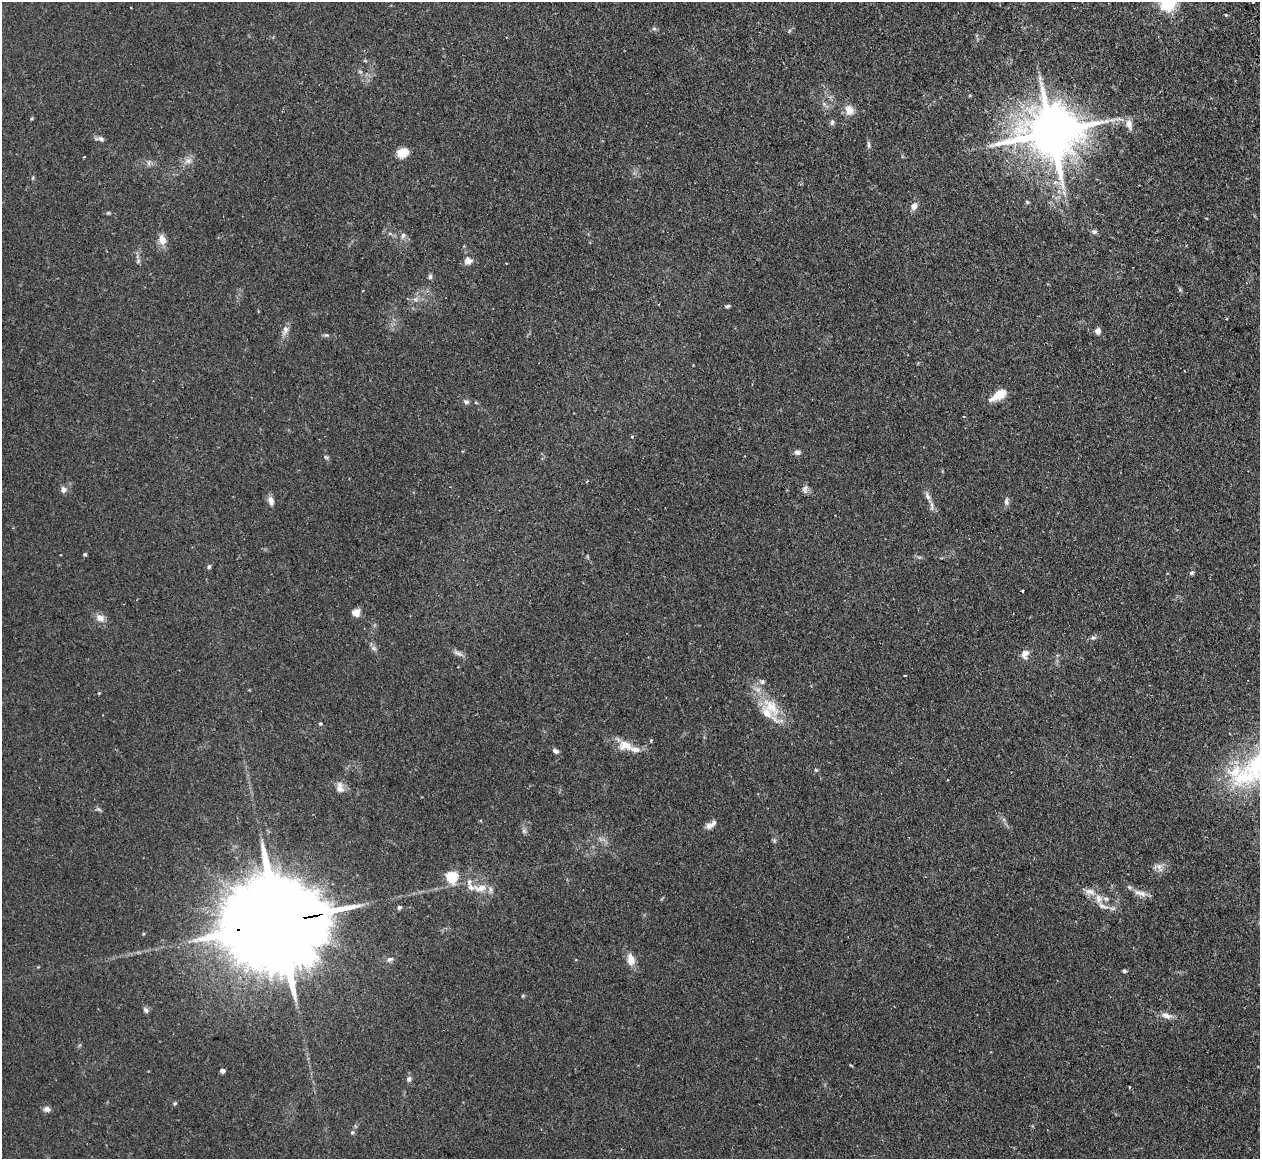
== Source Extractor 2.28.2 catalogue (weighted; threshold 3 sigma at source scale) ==
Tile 10 of 4 x 4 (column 2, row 3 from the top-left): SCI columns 1293-2550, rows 1320-2476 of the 5098 x 5072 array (HDU 1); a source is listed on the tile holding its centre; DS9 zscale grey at full resolution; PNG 1262 x 1161 px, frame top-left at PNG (2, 2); no overlay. Shown black and unused: <1% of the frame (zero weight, under 2 of 3 exposures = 4% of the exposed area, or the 3 px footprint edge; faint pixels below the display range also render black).
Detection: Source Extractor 2.28.2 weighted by HDU 2 'WHT'; one run over the whole footprint, this tile lists its part. Background 0.105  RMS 0.0067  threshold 0.0304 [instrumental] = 3 sigma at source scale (4.5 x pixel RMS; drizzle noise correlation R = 1.50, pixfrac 1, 0.05/0.05 arcsec/px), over >= 5 px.
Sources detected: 92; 1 too faint to see at this stretch — not listed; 8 inside a brighter listed object's ellipse — not listed separately; the other 83 listed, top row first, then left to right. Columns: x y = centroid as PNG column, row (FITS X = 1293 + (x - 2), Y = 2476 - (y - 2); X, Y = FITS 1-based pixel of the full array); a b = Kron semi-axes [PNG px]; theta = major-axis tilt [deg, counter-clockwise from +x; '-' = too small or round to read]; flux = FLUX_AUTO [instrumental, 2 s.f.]
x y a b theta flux
1168 2 6 6 - 240
1253 2 3 3 - 1.1
1226 15 4 3 - 0.56
654 28 6 5 - 1.2
824 104 5 5 - 1.4
849 110 14 12 -69 5.8
832 122 8 5 80 1.6
1129 124 14 8 -76 4.9
1051 132 18 14 8 4200
101 139 10 6 -17 2.2
868 145 11 4 -87 1.5
402 153 8 6 17 18
84 157 3 2 - 0.5
188 161 8 7 - 3
1064 192 9 4 -90 2.1
1027 202 6 3 -45 0.86
914 206 9 7 62 3.4
108 213 5 4 - 0.72
1094 232 8 6 -16 1.7
403 235 8 6 67 2
162 240 12 8 -72 6.4
138 261 7 4 46 1.1
468 261 8 7 - 5.2
430 277 7 5 84 1.4
1180 290 6 4 -19 0.85
415 299 7 4 -19 1.4
728 306 6 4 16 1.1
285 330 14 7 74 3.8
1098 331 7 6 - 3.3
998 395 19 9 33 11
466 402 7 6 - 1.8
632 437 4 3 - 0.69
797 452 8 6 -4 2.3
326 457 7 4 -43 1
587 481 3 3 - 0.6
63 489 7 6 - 3.4
805 489 12 7 83 2.4
927 496 12 7 -65 3.1
271 501 10 6 -77 4
1006 501 10 6 90 2.2
85 554 4 4 - 0.96
209 567 5 5 - 1.2
1191 573 6 5 - 1.2
1022 591 3 2 - 1
356 613 9 8 - 4.2
100 618 12 9 -29 4.6
1093 638 8 6 15 1.7
374 648 8 6 -22 1.8
458 653 14 6 -22 2.7
1025 654 10 8 88 5
905 675 3 2 - 0.71
771 707 40 18 -56 21
320 724 5 4 - 0.83
651 740 3 3 - 1.1
625 745 19 13 -8 9.4
556 751 8 6 -29 1.9
816 770 5 4 - 0.74
1244 777 50 28 3 56
947 780 3 2 - 0.45
340 789 12 10 -33 4.4
98 809 8 4 -31 1.2
708 826 9 7 -82 2.7
774 840 6 4 -19 0.91
1158 867 13 8 -15 3.7
452 877 5 5 - 63
469 882 9 6 86 2.5
481 888 18 9 9 9
1140 893 20 7 -18 5
1098 898 12 9 -66 5.2
399 907 5 5 - 1.3
276 922 49 21 10 21000
390 959 10 6 23 2.1
631 959 15 9 -81 6.3
1124 971 4 4 - 1.4
523 996 5 3 - 0.65
146 1010 9 6 -46 1.9
1166 1016 16 7 -11 4.2
222 1071 4 4 - 3.8
409 1079 8 6 73 1.9
1129 1087 3 2 - 0.62
175 1103 5 4 - 0.81
47 1109 8 7 - 2.7
352 1132 6 5 - 1.2
Overlapping masked pixels (flux is a lower limit): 1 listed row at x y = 276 922
Isophote crosses this tile's border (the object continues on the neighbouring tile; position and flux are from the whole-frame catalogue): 2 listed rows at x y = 1168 2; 1253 2